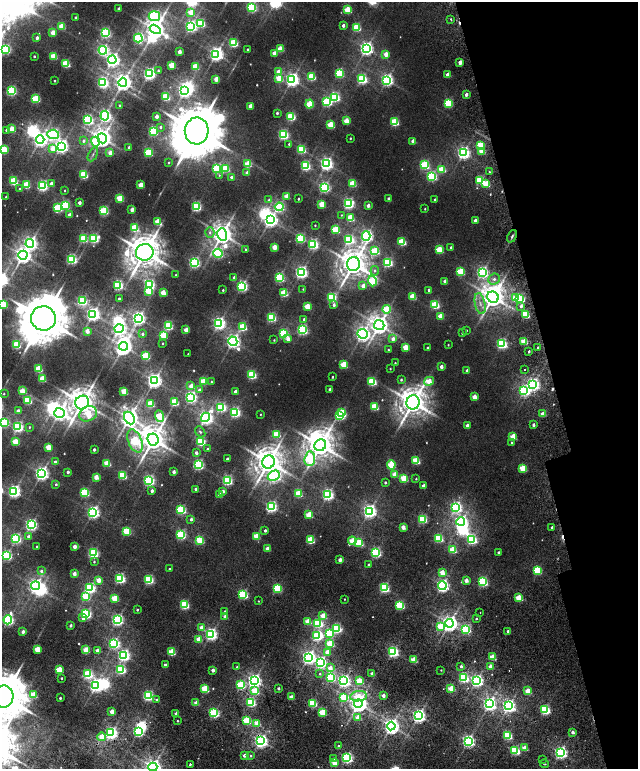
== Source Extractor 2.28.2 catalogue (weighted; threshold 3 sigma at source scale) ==
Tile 12 of 4 x 4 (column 4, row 3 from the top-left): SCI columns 4019-5289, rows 1753-3285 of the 5576 x 6577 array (HDU 1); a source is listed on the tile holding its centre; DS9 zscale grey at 2 x 2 block average (1 PNG px = mean of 2 x 2 image px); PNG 640 x 771 px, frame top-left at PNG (2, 2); each listed source drawn as its Kron ellipse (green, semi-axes under 4 px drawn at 4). Shown black and unused: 16% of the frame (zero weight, under 2 of 5 exposures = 10% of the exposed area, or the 3 px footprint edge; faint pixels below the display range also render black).
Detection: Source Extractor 2.28.2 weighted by HDU 2 'WHT'; one run over the whole footprint, this tile lists its part. Background 0.0102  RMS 0.0057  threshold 0.0258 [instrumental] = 3 sigma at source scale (4.5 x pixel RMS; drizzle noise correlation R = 1.50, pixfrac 1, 0.0396/0.0396 arcsec/px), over >= 5 px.
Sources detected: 568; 13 too faint to see at this stretch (2 x 2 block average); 18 inside a brighter object's white glare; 4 cosmic-ray / hot-pixel residue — neither listed nor drawn; of the other 533, all 500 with FLUX_AUTO >= 0.838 (the completeness limit of this list) listed and drawn (33 fainter detections not listed), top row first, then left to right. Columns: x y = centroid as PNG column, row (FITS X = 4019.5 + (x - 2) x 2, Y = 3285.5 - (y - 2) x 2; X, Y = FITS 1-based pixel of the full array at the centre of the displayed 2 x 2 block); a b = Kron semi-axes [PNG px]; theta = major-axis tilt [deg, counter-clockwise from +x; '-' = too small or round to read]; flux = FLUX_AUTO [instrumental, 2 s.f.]
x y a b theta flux
251 7 3 3 - 160
119 9 2 2 - 5.5
347 10 3 3 - 53
191 12 3 3 - 33
154 16 5 4 - 260
75 18 2 2 - 2.7
451 19 2 2 - 3.7
201 23 3 3 - 98
62 26 3 3 - 38
191 26 4 4 - 320
343 26 2 2 - 5.6
356 27 3 3 - 80
155 29 6 4 -31 1100
53 33 3 2 - 22
105 33 3 3 - 190
37 38 2 2 - 6.8
138 38 4 4 - 130
233 43 3 3 - 110
5 49 3 3 - 180
247 49 2 2 - 1.5
280 49 3 3 - 34
366 49 4 4 - 420
103 50 4 4 - 220
179 52 2 2 - 12
274 53 3 2 - 15
216 54 4 4 - 510
386 54 3 3 - 21
34 56 2 2 - 2.1
53 56 3 3 - 51
112 60 4 4 - 480
460 62 3 2 - 12
66 64 3 3 - 84
172 65 3 3 - 52
195 66 3 3 - 46
158 71 3 2 - 1.5
278 72 3 3 - 9.4
339 73 3 3 - 100
149 74 4 3 - 330
448 75 3 2 - 15
311 77 3 3 - 88
279 78 3 3 - 47
216 79 3 2 - 21
362 79 3 3 - 190
292 80 4 4 - 460
387 80 4 4 - 320
55 81 2 2 - 1.3
123 82 4 4 - 800
103 83 4 4 - 220
185 90 4 3 - 460
11 91 3 3 - 180
466 95 3 2 - 6
166 97 3 3 - 87
335 97 3 3 - 170
36 99 3 3 - 100
327 102 4 4 - 120
448 103 3 3 - 97
309 104 4 3 - 53
119 105 2 2 - 1.5
250 106 3 2 - 15
277 113 2 2 - 2.5
105 116 5 4 - 340
157 116 2 2 - 8.9
291 116 3 3 - 100
88 120 4 3 - 190
346 121 3 3 - 30
394 122 3 3 - 96
331 125 3 3 - 56
160 127 3 3 - 2.8
11 129 3 3 - 40
7 130 3 2 - 3.4
153 131 3 3 - 150
197 131 13 12 - 11000
53 134 6 4 -4 250
283 135 3 3 - 190
102 138 5 4 - 1000
350 138 2 2 - 1.3
40 140 4 4 - 550
83 141 4 3 - 3.4
413 141 3 2 - 13
95 142 5 3 - 67
289 144 3 2 - 1.9
480 145 3 3 - 52
61 146 4 4 - 460
129 147 2 2 - 5.9
52 149 4 3 - 20
301 149 3 3 - 100
3 150 3 3 - 94
482 151 3 3 - 31
110 153 3 3 - 13
148 153 3 3 - 86
463 153 4 4 - 350
93 154 7 3 61 2.9
168 163 3 3 - 1.3
248 164 3 3 - 45
326 164 4 4 - 380
424 165 4 3 - 130
305 166 3 3 - 150
225 168 3 3 - 70
217 169 3 3 - 150
442 169 3 3 - 51
489 172 2 2 - 1.4
247 173 3 2 - 12
84 175 3 3 - 110
219 175 3 3 - 1.3
431 176 4 4 - 190
231 177 3 2 - 4.7
480 180 3 3 - 96
13 181 3 3 - 100
352 183 3 3 - 53
51 184 3 2 - 11
486 184 3 3 - 39
26 185 3 3 - 67
141 185 3 3 - 29
42 186 3 3 - 230
324 187 4 3 - 230
19 189 2 2 - 1.7
65 190 2 2 - 0.95
287 196 3 3 - 21
6 197 2 2 - 0.95
120 198 3 3 - 56
298 199 2 2 - 1.5
388 199 3 2 - 4.1
435 199 2 2 - 1.7
269 200 4 3 - 2.9
79 203 2 2 - 7.5
322 204 3 3 - 42
348 204 4 3 - 230
65 205 3 3 - 110
196 206 3 3 - 170
368 206 3 2 - 7.3
279 207 4 4 - 160
58 208 3 3 - 99
132 209 3 2 - 13
425 209 2 2 - 1.1
104 211 3 3 - 130
69 215 2 2 - 11
341 215 2 2 - 0.85
350 218 3 3 - 62
270 220 4 4 - 490
475 221 3 2 - 6.4
158 222 3 3 - 45
315 225 2 2 - 1
134 228 3 3 - 76
336 230 3 3 - 79
210 232 5 4 - 3.4
222 234 6 5 - 1300
366 236 5 4 - 360
512 236 7 3 66 2.7
94 238 4 3 - 140
300 238 3 3 - 140
83 239 3 3 - 80
349 240 4 4 - 170
402 242 3 3 - 76
30 244 4 4 - 460
313 244 3 3 - 200
274 247 3 3 - 26
451 247 2 2 - 2.8
245 249 3 2 - 1.4
439 250 3 3 - 61
375 251 4 3 - 73
145 252 9 8 - 3100
218 253 5 4 - 150
23 255 4 4 - 750
71 259 3 3 - 180
388 262 3 3 - 140
194 263 4 3 - 240
353 264 7 6 - 2100
375 271 5 4 - 3.1
301 272 4 4 - 340
460 272 3 3 - 65
482 272 4 4 - 280
175 275 2 2 - 0.91
234 278 3 3 - 4.7
279 278 3 3 - 150
494 279 6 5 - 5.3
373 281 5 4 - 120
445 281 3 2 - 9.7
118 285 3 3 - 190
149 285 4 4 - 220
242 286 4 3 - 250
363 286 3 2 - 10
303 289 2 2 - 0.92
223 290 2 2 - 1.5
429 290 3 2 - 3.9
149 291 3 3 - 53
163 293 3 3 - 27
284 293 3 3 - 58
331 297 3 3 - 160
412 297 3 3 - 43
493 297 6 5 - 1600
515 298 4 3 - 41
520 298 3 3 - 140
119 299 2 2 - 2.9
82 301 3 3 - 160
3 304 3 3 - 70
480 304 11 5 -77 9.1
334 305 3 2 - 3.9
435 305 3 3 - 100
307 306 3 3 - 39
521 306 4 3 - 3.9
386 309 4 4 - 59
93 314 4 4 - 420
525 314 3 3 - 87
440 316 3 3 - 22
271 317 3 3 - 140
43 318 12 12 - 8400
138 318 4 4 - 410
304 319 3 2 - 2.4
219 323 4 4 - 340
379 325 5 5 - 1100
168 326 3 3 - 110
243 327 4 3 - 78
119 329 4 4 - 360
186 330 3 2 - 17
302 330 4 3 - 210
466 330 2 2 - 1
87 331 3 2 - 16
284 333 3 3 - 130
462 333 2 2 - 1.5
142 334 4 3 - 2.9
362 334 5 5 - 520
163 335 3 3 - 57
288 339 3 3 - 9
393 339 3 3 - 8.1
274 340 2 2 - 1.1
233 341 5 4 - 490
524 341 3 3 - 48
163 343 2 2 - 1.5
502 344 4 3 - 210
16 345 3 3 - 82
448 345 2 2 - 0.84
124 346 4 4 - 740
405 347 3 3 - 33
538 347 2 2 - 10
427 348 2 2 - 2
388 350 2 2 - 1.1
529 351 2 2 - 2.1
188 354 2 2 - 0.94
146 356 3 3 - 93
395 363 2 2 - 1.2
344 365 3 3 - 53
441 367 3 2 - 7.8
39 369 3 3 - 61
390 369 2 2 - 1
525 369 2 2 - 7.3
467 371 3 2 - 6.5
252 375 3 3 - 130
332 377 2 2 - 1.5
42 379 3 3 - 43
401 380 3 3 - 2
154 381 4 4 - 590
204 381 3 3 - 53
429 381 5 3 - 30
211 382 2 2 - 1
372 382 3 3 - 110
533 384 4 4 - 400
191 386 3 3 - 18
330 389 2 2 - 6.9
199 390 3 3 - 4
524 390 4 4 - 240
22 391 3 3 - 34
124 391 3 3 - 47
235 391 3 2 - 6.9
4 394 3 2 - 1.1
191 397 4 4 - 290
474 397 3 3 - 21
28 400 3 3 - 91
174 402 3 3 - 77
413 402 7 6 - 2200
82 403 7 6 - 2100
150 404 3 3 - 59
374 406 3 3 - 69
221 407 4 4 - 140
18 411 2 2 - 9.4
235 412 4 3 - 210
342 412 4 3 - 75
59 413 5 5 - 490
88 414 9 7 29 47
260 414 2 2 - 1
543 414 3 2 - 18
160 416 5 4 - 86
340 416 4 3 - 110
206 417 5 4 - 500
129 418 6 5 - 1000
4 422 3 3 - 110
467 425 3 2 - 10
533 425 3 2 - 3.9
18 427 3 3 - 220
29 427 3 2 - 1.2
200 432 6 3 -50 2.6
276 434 3 3 - 67
513 437 3 3 - 34
153 440 6 5 - 2000
135 441 12 6 -67 110
15 442 3 3 - 43
201 442 3 3 - 130
512 443 3 3 - 1.3
320 445 6 5 - 2200
48 447 3 3 - 35
207 449 3 2 - 1.8
94 450 2 2 - 4.2
196 453 3 2 - 5.2
227 459 2 2 - 4.3
310 459 7 5 85 110
416 461 3 3 - 64
55 462 2 2 - 5.1
269 462 7 6 - 2100
107 463 3 3 - 45
198 465 3 3 - 190
391 465 5 3 - 62
522 468 3 3 - 50
68 472 2 2 - 3.9
174 472 2 2 - 6.1
41 473 4 4 - 440
394 474 3 3 - 20
122 475 3 3 - 86
274 476 6 4 26 240
96 477 3 3 - 21
404 478 3 3 - 54
416 479 2 2 - 1
149 480 4 3 - 250
227 480 3 3 - 190
385 482 3 2 - 2.1
56 484 3 3 - 2.1
423 486 3 2 - 8.9
196 489 2 2 - 6.2
14 491 4 4 - 340
152 491 2 2 - 5.5
223 491 3 2 - 4.6
85 492 3 3 - 120
298 493 3 3 - 65
220 495 3 2 - 12
328 495 4 4 - 270
271 507 4 4 - 250
456 507 4 4 - 280
181 510 3 3 - 140
369 511 4 4 - 420
93 512 4 4 - 340
309 515 3 3 - 43
191 519 3 3 - 3.7
422 519 3 3 - 130
461 522 4 4 - 390
31 525 4 4 - 300
403 527 3 2 - 15
552 527 2 2 - 1.9
127 531 3 3 - 87
265 531 2 2 - 3.5
181 535 3 3 - 160
256 536 3 3 - 42
29 537 3 2 - 7.9
16 538 3 3 - 180
439 538 3 3 - 81
472 539 4 3 - 180
200 540 3 3 - 76
310 540 3 3 - 81
352 541 4 3 - 42
359 543 3 3 - 87
74 546 3 2 - 13
37 547 2 2 - 1.6
267 549 3 2 - 18
453 550 3 3 - 46
376 552 4 3 - 190
498 552 2 2 - 2
93 553 3 3 - 190
7 555 3 3 - 160
340 560 2 2 - 11
94 562 3 2 - 1.6
368 565 2 2 - 2.1
169 569 2 2 - 1.3
537 570 3 3 - 88
41 571 3 3 - 3.4
442 572 3 3 - 21
74 573 2 2 - 12
120 578 3 3 - 210
149 579 3 3 - 150
98 580 3 3 - 21
466 580 3 2 - 12
483 582 4 3 - 160
442 585 4 4 - 360
36 586 4 4 - 420
90 588 4 3 - 230
277 588 3 3 - 120
384 588 3 3 - 170
243 594 3 3 - 150
86 596 3 3 - 76
115 598 3 3 - 53
519 598 3 3 - 50
344 599 2 2 - 0.85
258 601 2 2 - 0.84
184 605 3 3 - 120
400 605 3 3 - 110
137 610 2 2 - 1.8
225 611 3 3 - 1.2
480 613 2 2 - 4.7
86 614 3 3 - 210
225 616 3 2 - 13
323 616 3 3 - 25
83 618 3 3 - 4.8
476 619 2 2 - 1.8
8 620 4 4 - 250
117 620 3 3 - 290
308 621 3 3 - 34
318 623 4 3 - 130
449 623 4 4 - 700
71 625 2 2 - 4
440 626 3 3 - 44
201 628 3 3 - 16
337 629 4 3 - 130
466 629 3 3 - 130
508 631 2 2 - 4.8
23 632 3 2 - 6.2
329 633 4 3 - 95
211 634 4 4 - 330
316 636 4 3 - 110
199 639 3 3 - 25
114 643 4 3 - 230
330 643 3 3 - 58
37 649 3 3 - 35
86 650 3 3 - 44
97 650 2 2 - 12
171 652 3 3 - 63
327 652 3 3 - 13
393 652 4 3 - 250
124 655 4 4 - 280
308 657 4 4 - 430
492 657 3 3 - 35
414 660 3 3 - 41
320 662 4 4 - 290
165 665 2 2 - 6.9
461 666 3 2 - 3.4
490 666 2 2 - 15
237 667 3 2 - 2.2
330 668 3 3 - 14
121 669 3 3 - 160
59 670 3 3 - 50
213 670 2 2 - 8
441 670 2 2 - 0.89
372 673 2 2 - 6.7
88 674 4 3 - 130
320 674 3 3 - 1.7
330 677 4 3 - 160
62 678 2 2 - 1.4
463 678 4 3 - 150
254 681 4 4 - 440
344 681 4 3 - 390
359 681 3 3 - 44
476 681 4 3 - 340
96 685 4 4 - 450
241 685 3 3 - 110
278 688 2 2 - 3.5
451 688 3 3 - 37
205 689 3 3 - 69
255 691 3 3 - 52
528 691 3 3 - 30
33 695 3 3 - 45
383 695 2 2 - 9.6
148 696 3 3 - 210
358 696 8 5 8 29
3 697 11 10 - 7400
291 697 2 2 - 15
343 697 3 3 - 52
60 698 2 2 - 2.1
156 700 3 3 - 2.2
251 702 3 3 - 130
196 703 2 2 - 16
312 703 3 3 - 97
358 703 4 4 - 990
489 704 4 4 - 440
508 706 4 4 - 430
545 710 3 3 - 160
112 711 3 2 - 19
322 712 3 3 - 54
214 713 3 3 - 140
176 714 2 2 - 9.3
418 716 4 4 - 440
358 718 3 2 - 21
246 720 3 3 - 92
178 721 2 2 - 1.4
257 723 3 3 - 34
391 726 4 4 - 670
138 731 3 3 - 210
573 732 2 2 - 6.2
111 733 4 3 - 360
507 735 3 3 - 120
102 737 4 3 - 32
261 741 4 4 - 480
468 741 4 3 - 350
338 746 2 2 - 3.1
525 748 3 2 - 24
515 750 3 3 - 130
560 753 4 3 - 340
244 755 2 2 - 9.4
251 756 3 3 - 1.8
347 758 4 3 - 250
333 759 2 2 - 1.7
543 759 2 2 - 2.1
334 763 2 2 - 21
190 764 2 2 - 4
544 764 4 2 - 1.3
153 767 4 4 - 770
Overlapping masked pixels (flux is a lower limit): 1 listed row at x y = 261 741
Isophote crosses this tile's border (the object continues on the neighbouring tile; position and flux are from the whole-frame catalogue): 6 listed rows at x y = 5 49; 3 150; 3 304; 4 422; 3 697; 153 767